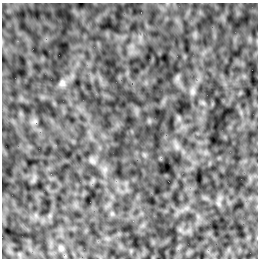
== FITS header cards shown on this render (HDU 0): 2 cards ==
NAXIS1  =                  256 /Number of positions along axis 1
NAXIS2  =                  256 /Number of positions along axis 2

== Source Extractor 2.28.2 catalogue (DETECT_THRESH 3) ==
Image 256 x 256 px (HDU 0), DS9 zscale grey, 1 PNG px = 1 image px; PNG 260 x 260 px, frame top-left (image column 1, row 256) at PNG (2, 3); no overlay
Background 9.21e-06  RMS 0.0022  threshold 0.00646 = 3 sigma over >= 5 px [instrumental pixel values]
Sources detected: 9; all 9 listed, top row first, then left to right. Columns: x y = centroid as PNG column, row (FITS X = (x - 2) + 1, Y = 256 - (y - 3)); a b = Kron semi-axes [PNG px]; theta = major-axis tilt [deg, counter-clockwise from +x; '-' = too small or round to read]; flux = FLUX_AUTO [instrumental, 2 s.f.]
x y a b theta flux
177 78 7 4 71 0.35
62 83 11 9 71 0.72
192 91 10 7 -81 0.52
34 121 10 6 36 0.44
177 146 9 4 -81 0.4
92 160 10 8 -43 0.52
105 169 9 8 - 0.69
218 203 9 4 -71 0.35
61 248 8 6 -89 0.36